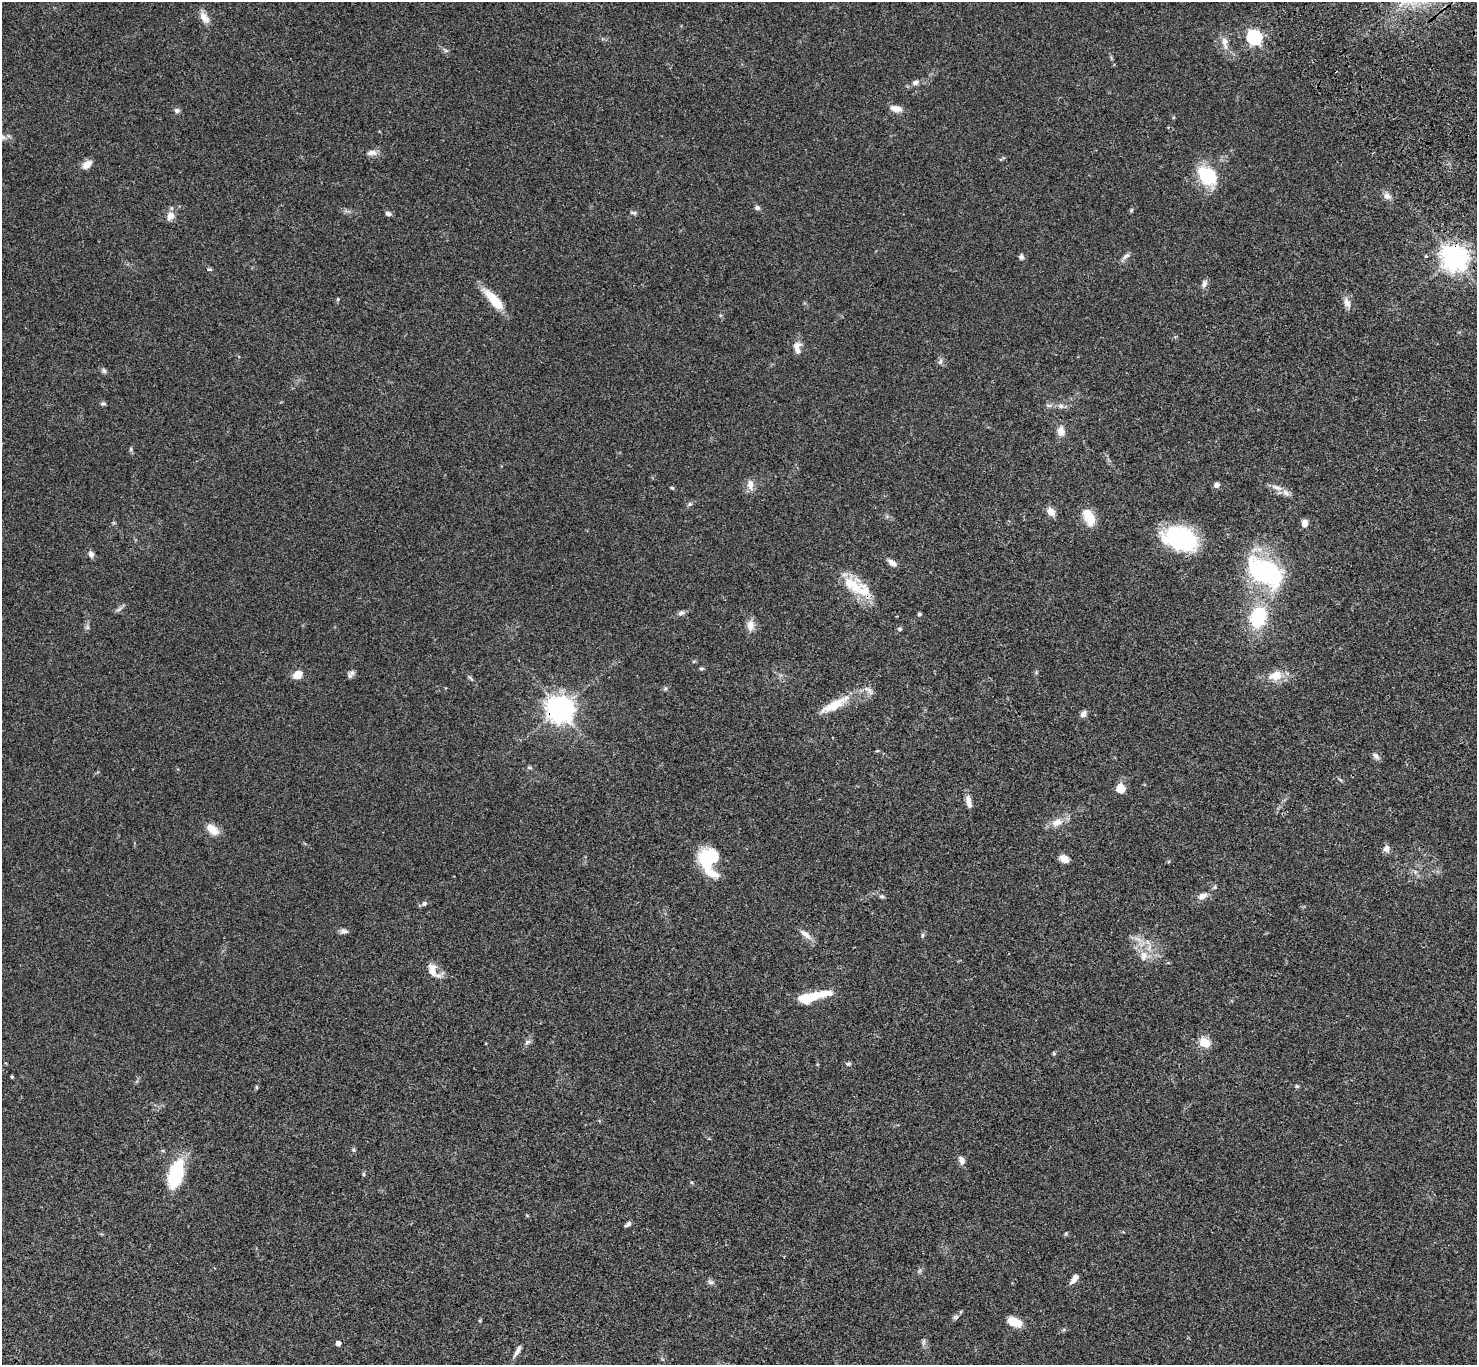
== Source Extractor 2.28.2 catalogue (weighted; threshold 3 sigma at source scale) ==
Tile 10 of 4 x 4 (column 2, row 3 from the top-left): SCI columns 1577-3051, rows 1753-3115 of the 6117 x 6091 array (HDU 1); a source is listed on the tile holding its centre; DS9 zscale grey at full resolution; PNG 1479 x 1367 px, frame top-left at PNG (2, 2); no overlay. Shown black and unused: <1% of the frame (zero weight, under 3 of 4 exposures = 6% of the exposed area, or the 3 px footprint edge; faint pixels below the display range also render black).
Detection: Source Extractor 2.28.2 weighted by HDU 2 'WHT'; one run over the whole footprint, this tile lists its part. Background 0.0469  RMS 0.0052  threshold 0.0234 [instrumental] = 3 sigma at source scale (4.5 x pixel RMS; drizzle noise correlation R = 1.50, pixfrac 1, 0.05/0.05 arcsec/px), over >= 5 px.
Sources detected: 105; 1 inside a brighter object's white glare — not listed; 5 inside a brighter listed object's ellipse — not listed separately; the other 99 listed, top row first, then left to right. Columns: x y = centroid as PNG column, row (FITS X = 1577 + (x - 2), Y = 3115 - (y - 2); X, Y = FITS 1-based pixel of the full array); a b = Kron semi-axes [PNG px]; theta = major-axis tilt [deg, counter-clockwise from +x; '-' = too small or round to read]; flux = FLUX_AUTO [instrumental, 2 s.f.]
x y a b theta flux
204 17 16 9 -53 4.4
1254 37 6 6 - 110
1224 42 11 8 -84 3.3
446 51 7 4 -19 0.84
916 82 9 6 30 2
896 108 14 7 -12 4.3
177 110 7 6 - 1.3
372 153 15 7 3 2.7
87 164 11 7 41 4.3
1207 176 25 18 -47 21
1387 196 11 9 -42 2.5
757 208 6 5 - 1.4
1131 210 6 4 71 0.61
388 213 7 5 -26 1.5
633 213 10 4 -11 1
170 216 10 8 62 3.6
1126 256 12 6 37 1.7
1021 257 7 5 -76 1.3
1454 258 8 8 - 530
209 269 6 4 0 0.6
1204 283 11 7 65 1.8
338 299 5 4 - 0.56
494 300 31 10 -49 12
1347 303 14 9 -66 3
797 348 18 9 -89 3.7
940 361 8 5 70 1.3
104 371 7 6 - 1.1
103 403 8 5 10 0.87
1048 405 8 4 0 1.1
1061 406 8 6 -2 1.7
1061 431 10 8 -75 3.9
131 449 6 4 -90 0.7
750 485 15 8 -88 3.4
1217 485 5 5 - 2.2
1277 487 16 7 -20 3.3
672 488 5 4 - 0.58
690 504 6 5 - 0.93
1051 512 11 8 -50 3.5
1089 517 18 10 -65 11
1305 523 8 6 88 2.8
1180 538 35 21 -21 49
91 554 8 6 -68 2
892 563 11 6 -35 2.5
1265 572 37 23 -30 73
855 586 27 19 -89 12
119 609 10 4 30 1.3
681 613 8 6 21 1.6
919 614 5 4 - 0.64
1258 617 32 23 72 27
750 625 15 10 88 3.8
87 627 6 6 - 1
900 629 6 4 -1 0.74
701 669 6 4 15 0.71
352 673 8 7 - 1.6
297 675 11 8 28 5
1275 675 17 11 17 7.8
471 678 10 3 -40 0.81
834 705 44 11 29 13
560 709 9 8 - 570
1083 714 8 6 52 2.2
877 751 6 3 18 0.47
1376 756 11 6 -37 1.8
529 768 7 4 -8 0.76
1120 788 8 7 - 9
968 802 17 6 -79 3.1
1057 823 15 9 17 5
212 829 15 8 -42 6.7
1386 849 9 8 - 2.4
709 858 23 20 29 24
1064 858 12 8 -31 3.3
1215 887 5 5 - 0.72
881 896 7 5 -1 0.95
1202 896 11 7 19 3.1
424 903 7 6 - 1.3
344 931 12 6 -6 1.7
805 934 20 7 -38 3.2
922 935 6 4 88 0.73
1144 956 14 10 82 5
432 970 20 11 -75 5.6
816 995 35 8 11 14
527 1042 8 6 18 1.4
1204 1043 5 5 - 29
1054 1053 6 4 -89 0.54
848 1064 7 5 14 0.87
12 1077 4 4 - 0.52
1297 1086 6 4 -21 0.73
256 1087 5 4 - 0.63
354 1150 6 4 -71 0.69
962 1160 9 6 -68 2.8
176 1174 18 9 74 54
364 1174 6 4 -89 0.66
628 1224 8 4 36 1.3
1074 1279 13 6 54 3.1
711 1282 9 5 -26 1.3
955 1317 9 5 26 1.1
1014 1322 17 9 -23 7.1
924 1342 11 4 79 1.1
338 1343 4 4 - 3
517 1351 19 5 60 2.4
Overlapping masked pixels (flux is a lower limit): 2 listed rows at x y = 1454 258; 560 709